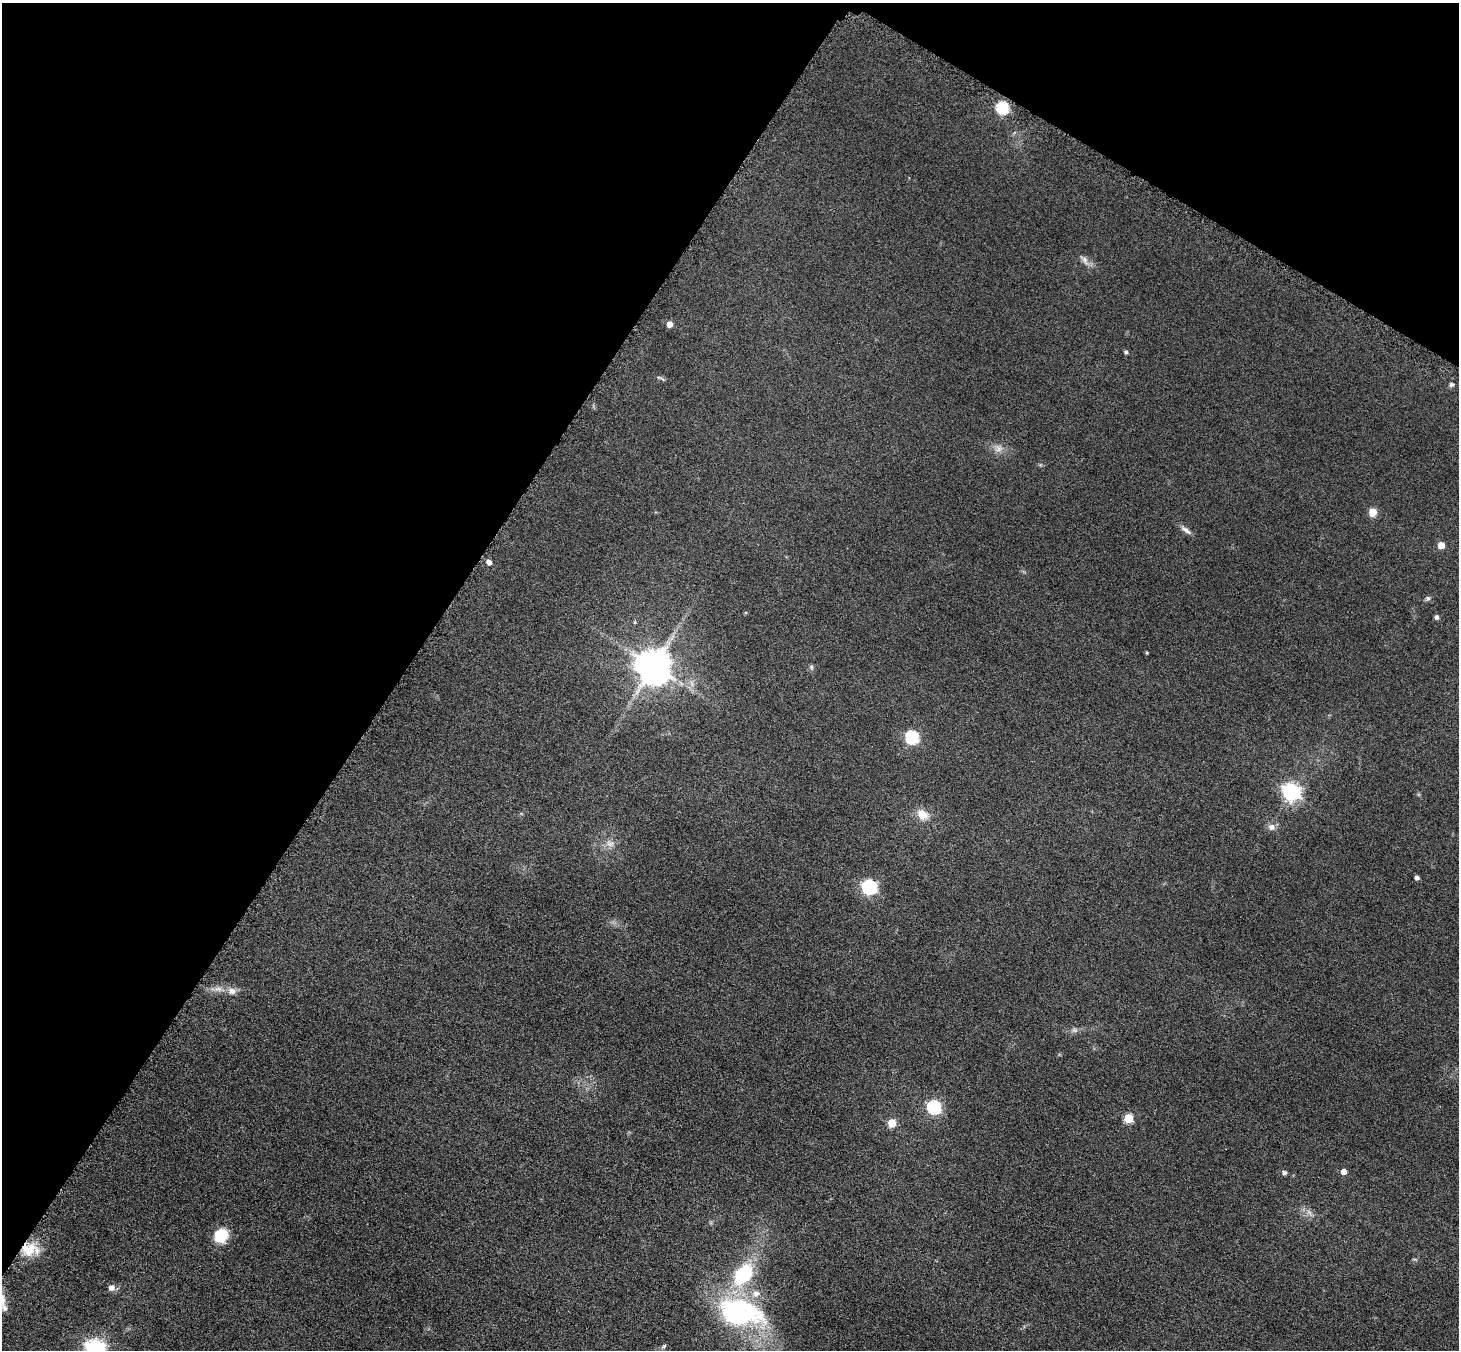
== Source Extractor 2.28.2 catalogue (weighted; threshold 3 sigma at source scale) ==
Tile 2 of 4 x 4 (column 2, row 1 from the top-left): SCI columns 1477-2933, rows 4358-5705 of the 5861 x 5868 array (HDU 1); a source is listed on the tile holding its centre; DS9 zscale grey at full resolution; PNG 1461 x 1352 px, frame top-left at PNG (2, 3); no overlay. Shown black and unused: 33% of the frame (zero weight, under 3 of 6 exposures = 2% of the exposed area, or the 3 px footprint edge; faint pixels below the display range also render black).
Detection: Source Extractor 2.28.2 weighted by HDU 2 'WHT'; one run over the whole footprint, this tile lists its part. Background 0.0929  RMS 0.01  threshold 0.0408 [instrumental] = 3 sigma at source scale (4.09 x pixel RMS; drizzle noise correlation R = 1.36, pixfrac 0.8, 0.05/0.05 arcsec/px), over >= 5 px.
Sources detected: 40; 1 too faint to see at this stretch — not listed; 1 inside a brighter listed object's ellipse — not listed separately; the other 38 listed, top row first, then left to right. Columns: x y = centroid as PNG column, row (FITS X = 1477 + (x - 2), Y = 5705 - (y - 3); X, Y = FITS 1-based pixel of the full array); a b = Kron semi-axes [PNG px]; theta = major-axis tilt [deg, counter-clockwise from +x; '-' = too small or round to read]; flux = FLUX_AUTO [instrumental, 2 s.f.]
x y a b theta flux
1002 108 6 6 - 99
1085 260 17 7 -52 5.3
670 324 5 5 - 8.1
1126 352 5 4 - 1.8
1451 384 6 6 - 2.1
1373 512 5 5 - 25
1186 530 17 6 -34 4.5
1441 545 5 5 - 13
489 562 5 4 - 4.7
1428 598 6 6 - 2
1437 617 5 4 - 2.9
635 622 5 4 - 1.1
654 666 10 10 - 2200
811 667 6 5 - 1.7
692 684 7 4 -72 2.8
912 737 6 6 - 120
1291 792 7 7 - 360
922 815 13 10 -39 12
1272 827 10 9 - 4.8
610 844 13 8 -31 6
1417 878 4 4 - 3.3
869 887 7 6 - 190
218 989 11 7 -14 5.4
232 991 11 9 4 6.1
1075 1030 8 6 -1 2.7
934 1107 6 6 - 140
1129 1118 5 5 - 38
892 1123 5 5 - 23
1344 1171 5 5 - 6.9
1284 1173 6 5 - 2.1
221 1235 16 14 55 23
28 1249 19 17 -6 23
743 1274 21 13 49 70
112 1288 7 6 - 5.8
756 1293 11 10 - 8
740 1312 39 23 -15 180
664 1346 7 4 37 1.7
95 1349 8 7 - 460
Overlapping masked pixels (flux is a lower limit): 1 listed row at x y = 28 1249
Isophote crosses this tile's border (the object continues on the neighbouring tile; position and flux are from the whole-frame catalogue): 1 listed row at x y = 95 1349